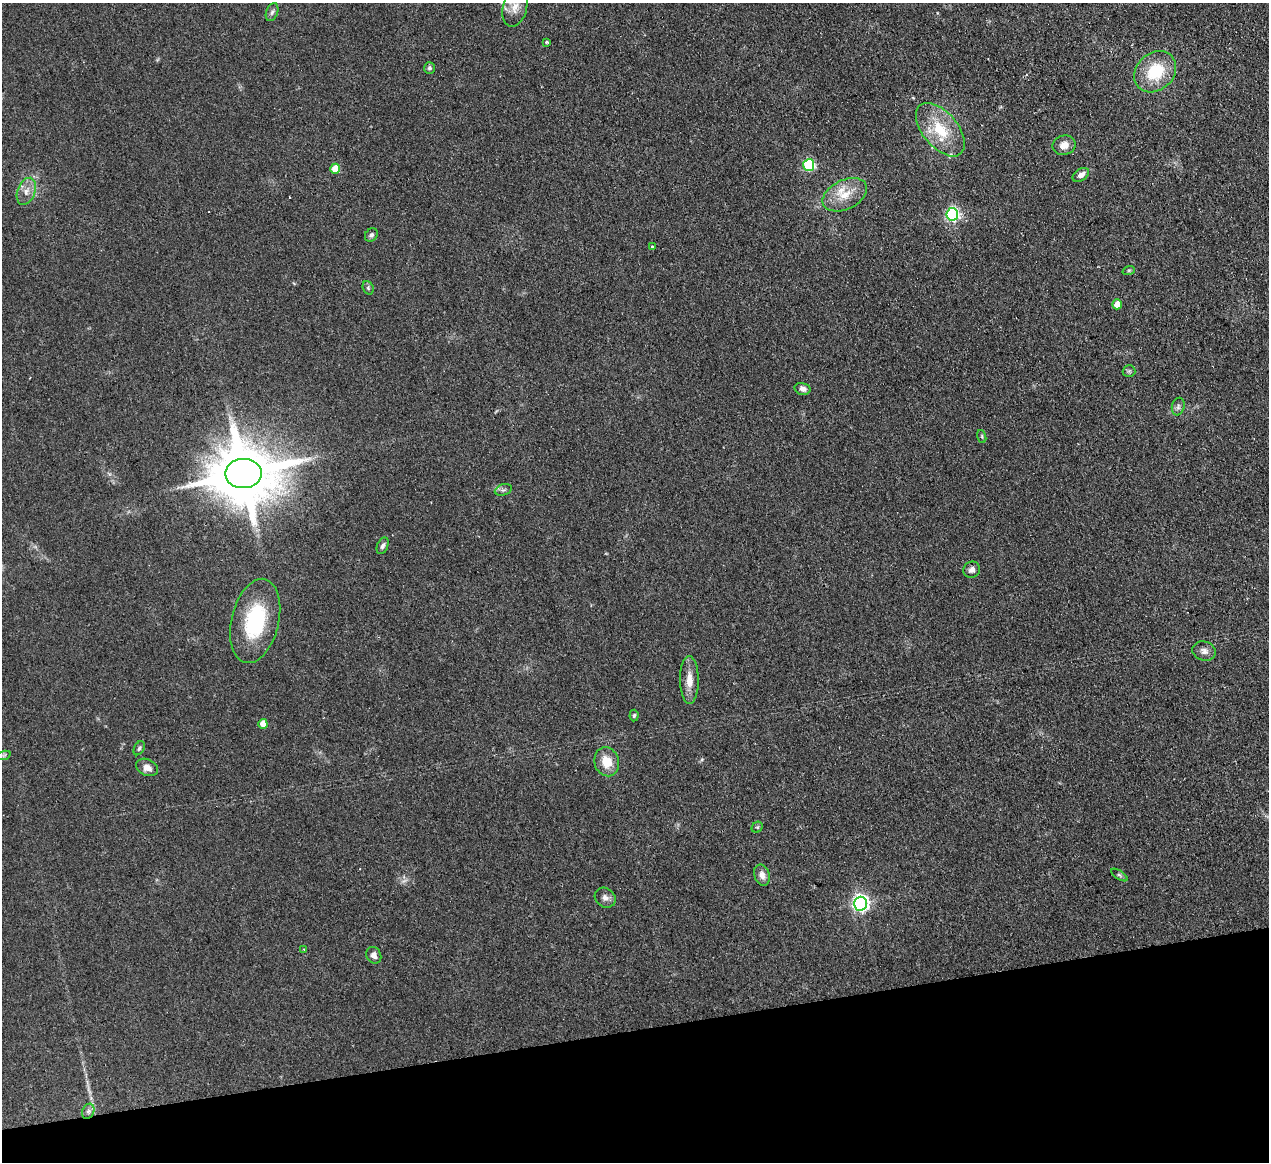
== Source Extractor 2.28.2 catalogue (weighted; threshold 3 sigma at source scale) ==
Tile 14 of 4 x 4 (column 2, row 4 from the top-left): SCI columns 1323-2589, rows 279-1438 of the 5180 x 5078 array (HDU 1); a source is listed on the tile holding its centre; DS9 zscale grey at full resolution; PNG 1271 x 1164 px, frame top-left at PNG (2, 3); each listed source drawn as its Kron ellipse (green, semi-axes under 4 px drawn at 4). Shown black and unused: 11% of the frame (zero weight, under 2 of 3 exposures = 3% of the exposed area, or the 3 px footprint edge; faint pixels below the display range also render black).
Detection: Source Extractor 2.28.2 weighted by HDU 2 'WHT'; one run over the whole footprint, this tile lists its part. Background 0.107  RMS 0.011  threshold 0.0476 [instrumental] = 3 sigma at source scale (4.5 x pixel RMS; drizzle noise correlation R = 1.50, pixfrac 1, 0.05/0.05 arcsec/px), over >= 5 px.
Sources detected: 45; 1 cosmic-ray / hot-pixel residue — neither listed nor drawn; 1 inside a brighter listed object's ellipse — not listed separately; the other 43 listed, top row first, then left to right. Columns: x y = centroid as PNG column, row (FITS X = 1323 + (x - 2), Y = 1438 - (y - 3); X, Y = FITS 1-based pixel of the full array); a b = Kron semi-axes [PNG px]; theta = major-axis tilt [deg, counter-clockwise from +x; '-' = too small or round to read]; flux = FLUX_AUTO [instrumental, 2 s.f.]
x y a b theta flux
515 7 19 12 75 13
272 12 9 5 69 2.9
546 42 4 3 - 2.7
429 68 6 5 - 2.2
1155 72 23 18 44 43
940 130 32 17 -50 38
1064 145 11 9 14 8
809 165 6 5 - 96
335 169 5 5 - 21
1081 175 9 6 35 6.2
26 191 14 9 68 8.2
845 195 24 14 26 21
952 214 6 6 - 180
371 235 7 6 - 2.7
652 247 3 3 - 2.9
1129 270 6 4 18 1.4
368 288 7 5 -70 1.9
1117 304 5 4 - 14
1129 371 6 6 - 1.9
803 389 8 6 -14 4.6
1178 407 9 6 76 3.1
982 436 6 4 -72 1.3
243 473 18 14 0 9200
503 490 9 5 18 2.3
383 546 9 5 67 2.8
972 570 8 8 - 4.3
255 621 43 23 77 74
1204 651 12 9 -16 5.2
689 680 24 9 -90 13
634 715 6 4 84 1.7
263 724 5 4 - 13
139 748 7 5 60 1.9
4 755 7 4 18 1.8
607 762 14 12 -75 17
147 767 11 8 -24 6.6
757 827 6 5 - 1.5
762 875 11 7 -70 7.1
1119 875 9 4 -33 1.9
605 898 11 9 -36 4.9
860 904 7 6 - 360
304 949 3 2 - 0.86
374 955 9 7 -62 4.6
88 1111 8 6 68 3.2
Isophote crosses this tile's border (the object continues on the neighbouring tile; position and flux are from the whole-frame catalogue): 1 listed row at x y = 515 7